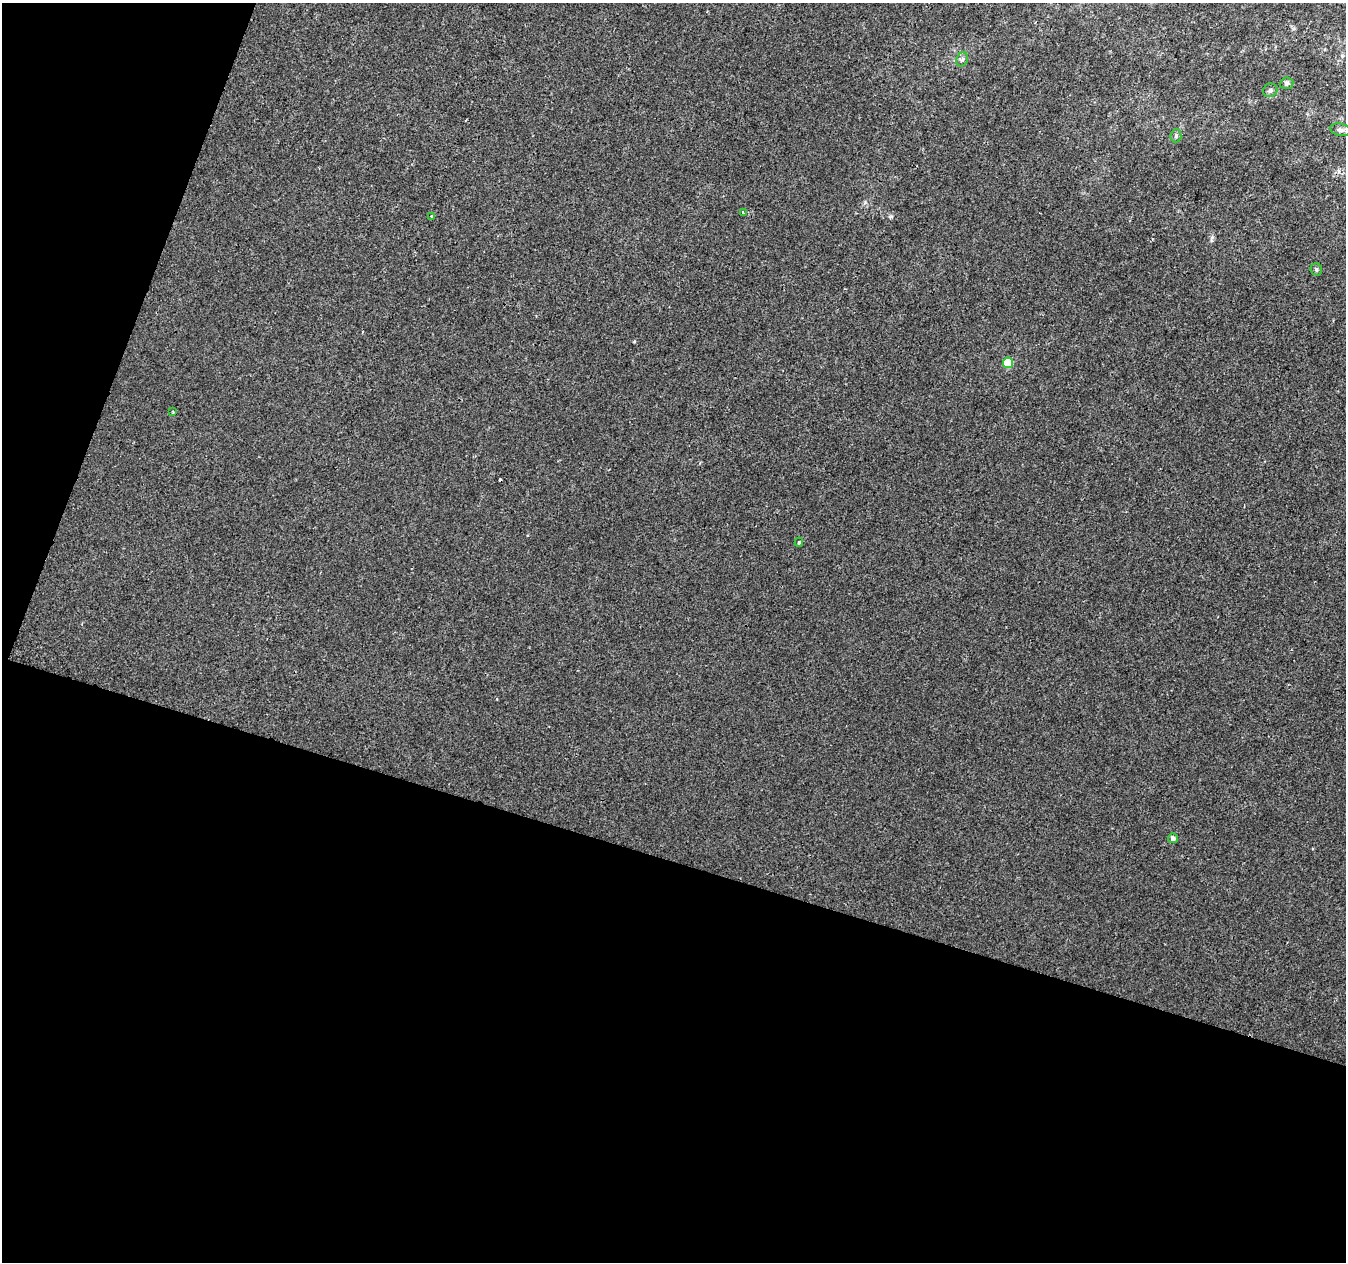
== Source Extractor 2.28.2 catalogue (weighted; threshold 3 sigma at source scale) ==
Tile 3 of 2 x 2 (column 1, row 2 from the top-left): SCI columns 1-1344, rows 110-1369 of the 2687 x 2758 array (HDU 1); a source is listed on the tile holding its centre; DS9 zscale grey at full resolution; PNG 1348 x 1264 px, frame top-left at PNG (2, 3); each listed source drawn as its Kron ellipse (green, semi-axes under 4 px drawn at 4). Shown black and unused: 37% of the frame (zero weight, under 2 of 3 exposures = <1% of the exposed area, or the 3 px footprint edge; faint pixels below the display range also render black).
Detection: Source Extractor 2.28.2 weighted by HDU 2 'WHT'; one run over the whole footprint, this tile lists its part. Background -2.15e-05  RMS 0.0041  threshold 0.0186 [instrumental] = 3 sigma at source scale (4.5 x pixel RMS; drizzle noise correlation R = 1.50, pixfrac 1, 0.0396/0.0396 arcsec/px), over >= 5 px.
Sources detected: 13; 1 cosmic-ray / hot-pixel residue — neither listed nor drawn; the other 12 listed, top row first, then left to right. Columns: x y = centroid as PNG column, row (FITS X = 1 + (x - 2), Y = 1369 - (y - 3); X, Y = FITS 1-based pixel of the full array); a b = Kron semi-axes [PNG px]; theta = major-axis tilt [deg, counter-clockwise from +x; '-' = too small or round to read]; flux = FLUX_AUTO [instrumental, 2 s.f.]
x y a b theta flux
962 59 7 5 67 1.1
1287 83 6 6 - 1.1
1270 90 7 6 - 1
1340 130 10 6 -12 1.5
1176 136 6 5 - 0.81
743 213 3 3 - 6.6
431 216 3 2 - 0.45
1316 269 6 5 - 0.8
1008 363 5 5 - 11
173 412 3 3 - 0.37
799 542 4 3 - 0.62
1173 838 5 5 - 1.5
Unlisted compact peaks at least as high as the median listed source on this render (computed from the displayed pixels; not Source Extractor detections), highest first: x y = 865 202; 891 216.